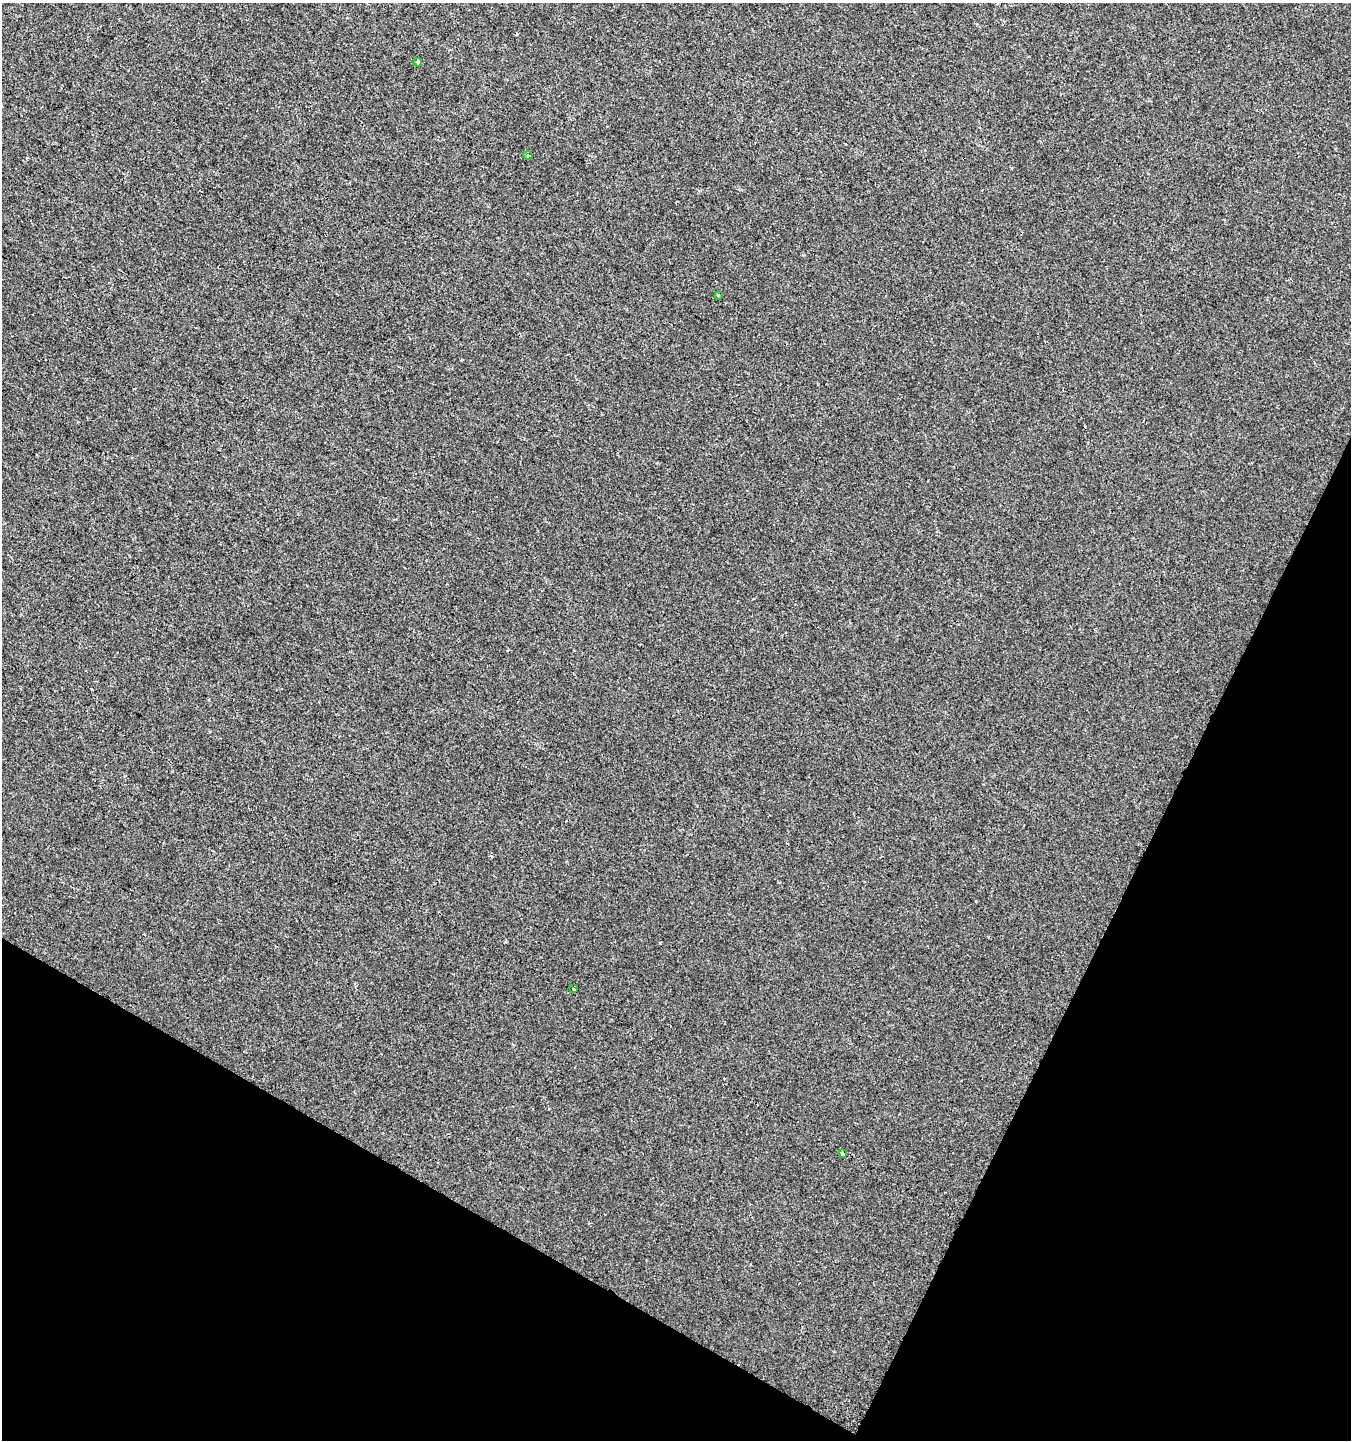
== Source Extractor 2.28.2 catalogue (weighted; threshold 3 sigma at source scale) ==
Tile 15 of 4 x 4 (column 3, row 4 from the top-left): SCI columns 2963-4311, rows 1-1438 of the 5859 x 5761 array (HDU 1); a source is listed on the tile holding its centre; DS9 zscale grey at full resolution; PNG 1353 x 1442 px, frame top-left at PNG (2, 3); each listed source drawn as its Kron ellipse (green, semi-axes under 4 px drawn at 4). Shown black and unused: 24% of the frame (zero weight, under 2 of 3 exposures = <1% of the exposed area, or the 3 px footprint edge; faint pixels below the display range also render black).
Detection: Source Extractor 2.28.2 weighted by HDU 2 'WHT'; one run over the whole footprint, this tile lists its part. Background -0.00106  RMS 0.0042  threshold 0.019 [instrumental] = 3 sigma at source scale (4.5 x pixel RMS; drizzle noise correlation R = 1.50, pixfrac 1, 0.0396/0.0396 arcsec/px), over >= 5 px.
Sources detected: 6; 1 cosmic-ray / hot-pixel residue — neither listed nor drawn; the other 5 listed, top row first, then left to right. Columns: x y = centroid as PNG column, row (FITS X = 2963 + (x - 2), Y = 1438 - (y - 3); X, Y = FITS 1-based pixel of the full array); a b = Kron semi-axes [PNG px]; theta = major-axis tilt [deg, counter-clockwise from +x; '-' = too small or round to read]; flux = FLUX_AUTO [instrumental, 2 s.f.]
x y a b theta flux
418 62 4 3 - 0.6
528 155 5 3 - 0.47
718 296 3 3 - 0.57
574 989 3 2 - 0.36
843 1154 4 3 - 6.4